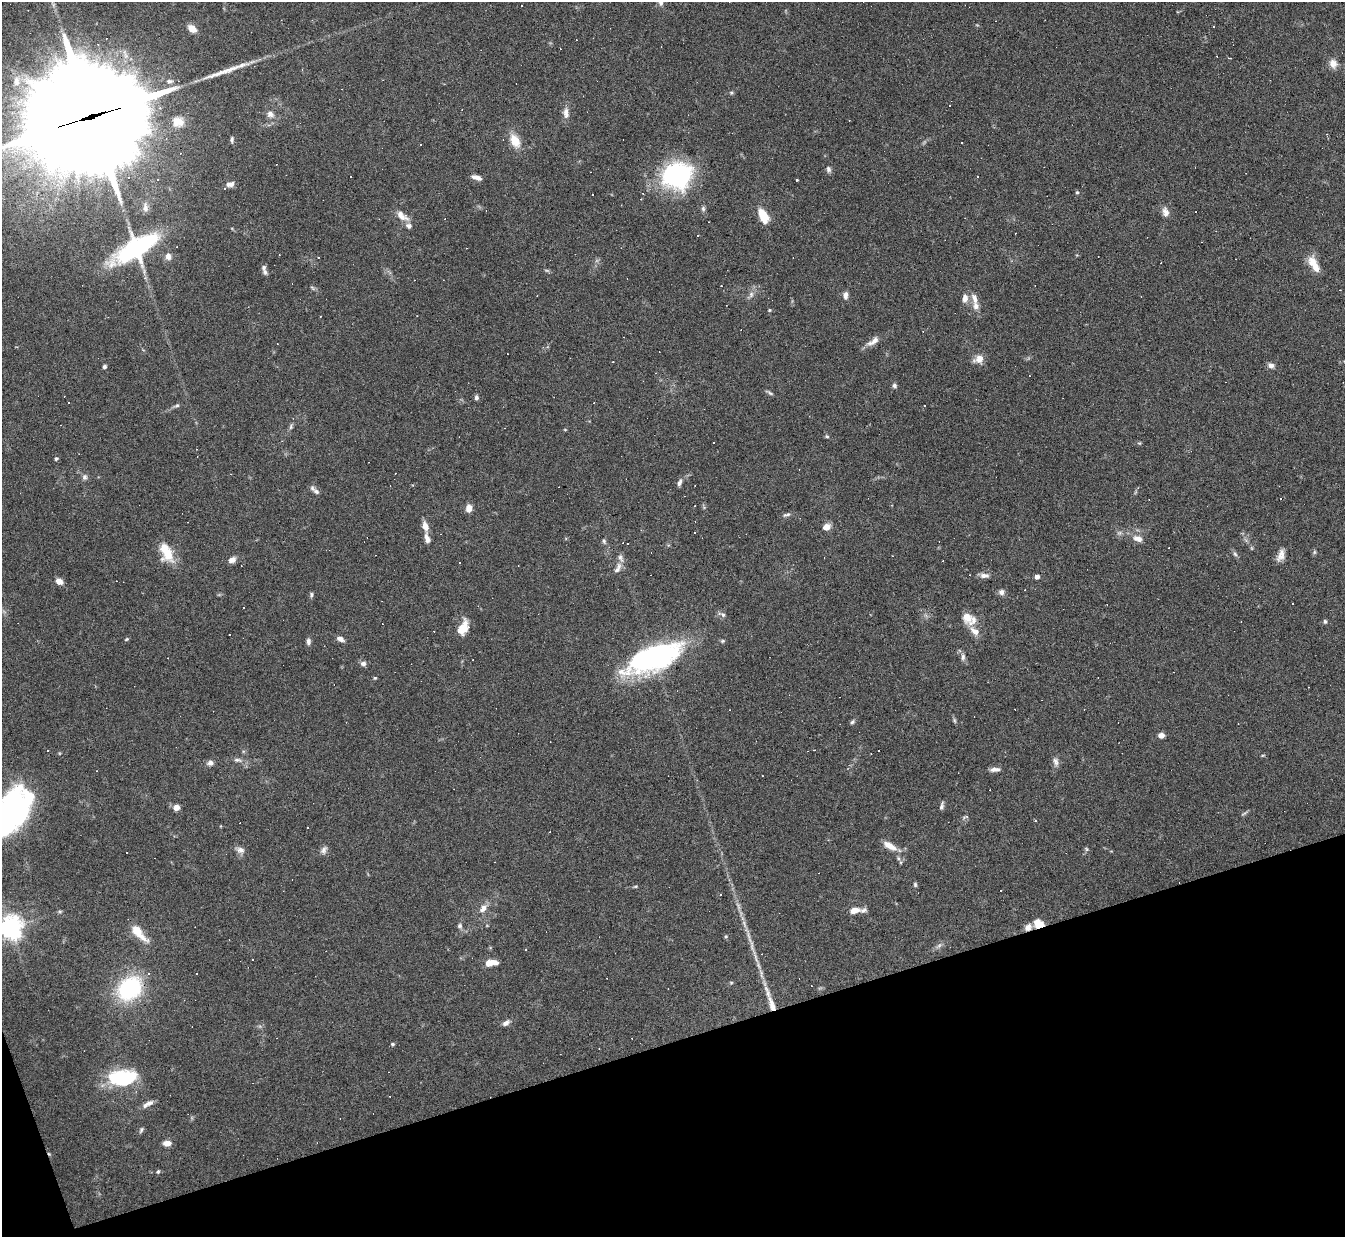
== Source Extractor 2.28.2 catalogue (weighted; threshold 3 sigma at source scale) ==
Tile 14 of 4 x 4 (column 2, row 4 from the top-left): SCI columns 1344-2686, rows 147-1381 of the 5371 x 5357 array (HDU 1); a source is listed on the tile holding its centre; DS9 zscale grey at full resolution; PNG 1347 x 1239 px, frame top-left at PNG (2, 2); no overlay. Shown black and unused: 16% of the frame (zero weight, under 4 of 8 exposures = <1% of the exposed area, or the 3 px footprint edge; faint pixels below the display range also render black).
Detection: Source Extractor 2.28.2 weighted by HDU 2 'WHT'; one run over the whole footprint, this tile lists its part. Background 0.0744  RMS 0.0043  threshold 0.0175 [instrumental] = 3 sigma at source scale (4.09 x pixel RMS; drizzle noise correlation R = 1.36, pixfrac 0.8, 0.05/0.05 arcsec/px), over >= 5 px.
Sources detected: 212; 1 too faint to see at this stretch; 4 inside a brighter object's white glare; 67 cosmic-ray / hot-pixel residue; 1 long thin detection or spike segment (spike, bleed or trail) — not listed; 12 inside a brighter listed object's ellipse — not listed separately; the other 127 listed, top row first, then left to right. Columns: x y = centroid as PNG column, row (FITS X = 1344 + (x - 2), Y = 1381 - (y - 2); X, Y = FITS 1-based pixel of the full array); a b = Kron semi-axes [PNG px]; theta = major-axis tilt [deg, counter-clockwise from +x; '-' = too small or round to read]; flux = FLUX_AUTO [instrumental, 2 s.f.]
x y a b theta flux
661 3 8 6 -74 1.4
192 29 10 7 -38 3.8
1333 63 10 9 - 3.2
16 81 16 10 89 4.9
731 93 5 4 - 0.55
566 113 15 8 -87 2.5
270 114 10 8 -29 2.1
90 116 56 30 17 18000
176 121 15 10 56 3.6
232 140 7 4 89 0.85
515 141 17 10 -62 6.3
828 169 8 6 -77 1.1
677 175 31 27 19 52
476 177 12 5 -18 2
157 179 3 3 - 0.35
797 180 3 2 - 12
230 184 9 6 7 1.8
1077 192 4 4 - 0.58
593 195 2 2 - 0.35
145 207 14 7 -84 2.1
703 209 7 5 -70 0.87
1165 212 13 9 -78 2.4
762 214 16 9 -55 7.4
402 216 18 8 -36 3.6
698 236 3 2 - 0.62
131 251 51 23 31 48
168 256 9 8 - 2.2
318 257 2 2 - 0.34
1314 264 24 9 -62 6
264 267 8 6 -85 1.1
312 288 7 4 -46 0.63
751 294 9 6 75 1.6
845 295 8 6 89 1.9
965 298 10 6 83 2.6
975 299 16 8 -71 2.9
769 310 4 4 - 0.43
873 341 19 7 34 3.1
979 359 12 9 29 3.3
613 362 3 2 - 0.41
1271 365 8 6 -18 1.5
104 367 4 4 - 0.87
894 386 6 6 - 0.88
770 393 9 4 -32 0.77
476 397 6 5 - 0.98
68 402 3 2 - 0.55
177 405 7 5 16 0.77
291 426 8 5 80 0.82
565 430 5 3 - 0.33
827 436 5 4 - 0.54
56 459 4 4 - 0.72
85 477 8 7 - 1.2
680 482 10 5 71 1.2
316 491 10 7 -38 1.5
695 506 3 2 - 0.64
469 508 7 5 82 3.8
786 515 11 5 13 1.1
425 526 12 7 -74 3
826 527 8 7 - 3
427 538 13 6 -74 2.2
1138 538 12 8 -18 2.9
604 541 7 5 -73 0.74
1314 552 6 4 89 0.6
1235 554 7 4 -46 0.82
168 555 19 16 -88 7.6
1281 555 16 8 72 3
232 560 8 6 29 2.3
618 568 17 7 62 2.3
984 575 13 6 -2 1.9
1037 577 5 5 - 1.3
59 581 7 5 -32 3.3
1001 592 8 7 - 1.5
311 595 7 4 81 0.77
244 608 3 2 - 0.48
722 614 11 6 -24 1.3
967 617 13 11 -79 4.3
1325 621 6 4 -89 0.63
462 629 18 9 65 6
975 631 13 8 -42 3.2
126 639 6 4 23 0.46
340 639 8 5 -29 2.1
308 642 8 5 -90 1.2
963 657 9 5 84 1.2
654 658 56 22 22 90
363 664 8 6 0 1.3
375 678 4 4 - 0.44
954 720 8 3 -71 0.67
852 722 7 3 49 0.78
1161 735 6 5 - 2.2
48 751 3 2 - 0.45
237 760 11 5 -5 1.4
1056 762 12 7 -77 1.7
210 763 7 6 - 1.5
995 769 13 5 4 1.7
942 806 11 4 79 1
176 807 5 5 - 3.1
12 808 45 23 75 77
966 816 9 4 24 0.88
1035 821 3 2 - 0.5
889 846 19 8 -30 4.2
1086 849 6 4 -88 0.58
240 850 11 7 -10 1.9
324 850 12 7 70 1.6
915 885 6 5 - 0.64
635 886 7 3 8 0.5
720 895 3 2 - 0.39
483 908 13 7 53 2.8
854 910 10 6 13 4.2
1038 923 11 9 -10 4.5
460 926 7 6 - 0.97
1028 927 9 7 48 2.6
10 928 7 7 - 360
138 932 23 8 -48 7.6
726 936 5 4 - 0.5
749 937 25 4 -73 3.4
939 945 8 4 44 0.96
526 950 3 3 - 1.5
491 963 12 6 7 5.9
731 983 5 5 - 0.48
130 988 27 21 42 36
767 992 24 6 -72 4.2
506 1023 11 6 34 1.6
392 1044 4 4 - 0.7
122 1078 30 16 3 27
149 1103 12 6 25 2.1
141 1130 8 5 66 0.79
167 1143 8 6 1 2.8
158 1172 6 4 48 0.59
Overlapping masked pixels (flux is a lower limit): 3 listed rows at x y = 90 116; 1038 923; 1028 927
Isophote crosses this tile's border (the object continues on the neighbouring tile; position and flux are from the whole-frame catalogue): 4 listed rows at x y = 661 3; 90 116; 12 808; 10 928